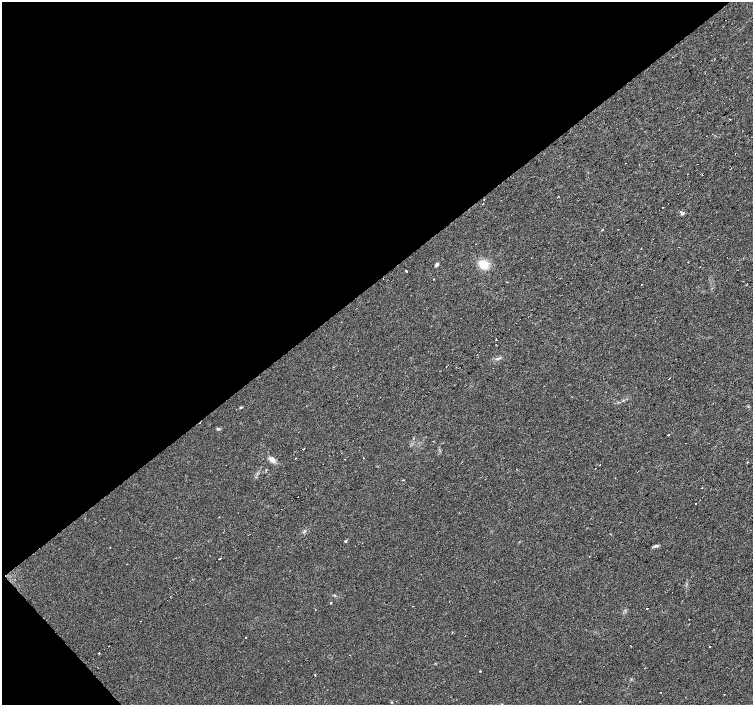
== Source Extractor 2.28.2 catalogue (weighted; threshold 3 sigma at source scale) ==
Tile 5 of 4 x 4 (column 1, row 2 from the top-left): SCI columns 1-1501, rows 2955-4359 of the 6008 x 5969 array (HDU 1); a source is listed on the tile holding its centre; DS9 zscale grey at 2 x 2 block average (1 PNG px = mean of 2 x 2 image px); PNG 755 x 707 px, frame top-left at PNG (2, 2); no overlay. Shown black and unused: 41% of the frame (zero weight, under 2 of 3 exposures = <1% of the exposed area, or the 3 px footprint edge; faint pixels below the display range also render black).
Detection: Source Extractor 2.28.2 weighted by HDU 2 'WHT'; one run over the whole footprint, this tile lists its part. Background 0.0312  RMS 0.0061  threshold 0.0272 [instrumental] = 3 sigma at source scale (4.5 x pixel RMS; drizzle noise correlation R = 1.50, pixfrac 1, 0.0396/0.0396 arcsec/px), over >= 5 px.
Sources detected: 51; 14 cosmic-ray / hot-pixel residue — not listed; the other 37 listed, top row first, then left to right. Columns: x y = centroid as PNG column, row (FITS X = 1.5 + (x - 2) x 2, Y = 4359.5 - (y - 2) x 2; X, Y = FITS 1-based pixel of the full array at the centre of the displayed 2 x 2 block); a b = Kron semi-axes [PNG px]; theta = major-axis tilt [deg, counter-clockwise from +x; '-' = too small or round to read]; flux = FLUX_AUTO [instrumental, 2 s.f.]
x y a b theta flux
729 119 2 2 - 3.1
625 163 2 2 - 1.6
558 196 2 2 - 1.6
483 203 2 2 - 2.2
681 211 2 2 - 5.1
682 213 5 3 - 2
602 230 3 2 - 0.92
437 264 5 3 - 2.9
484 264 11 10 - 20
406 271 2 2 - 5.3
434 279 2 2 - 1.8
635 335 2 2 - 0.56
496 339 2 2 - 3.5
498 358 5 2 - 1.6
440 371 2 2 - 0.94
669 379 3 2 - 1.6
241 407 4 3 - 1.3
218 429 5 3 - 2
668 434 2 2 - 17
303 449 2 2 - 3.2
345 459 2 2 - 2.2
272 460 8 6 -38 6.3
748 462 2 2 - 1.9
702 488 2 2 - 3.1
696 503 2 2 - 6.5
345 541 3 2 - 2.2
656 546 7 3 12 2.7
220 558 2 2 - 4.5
331 603 2 2 - 1.1
647 608 2 2 - 5.2
689 619 2 2 - 1.4
245 637 2 2 - 2.4
710 647 2 2 - 3.3
99 653 2 2 - 8.4
480 671 2 2 - 0.9
315 675 2 2 - 2.4
579 701 2 2 - 0.64
Diffuse or blended objects may show on this block-average render without a row.